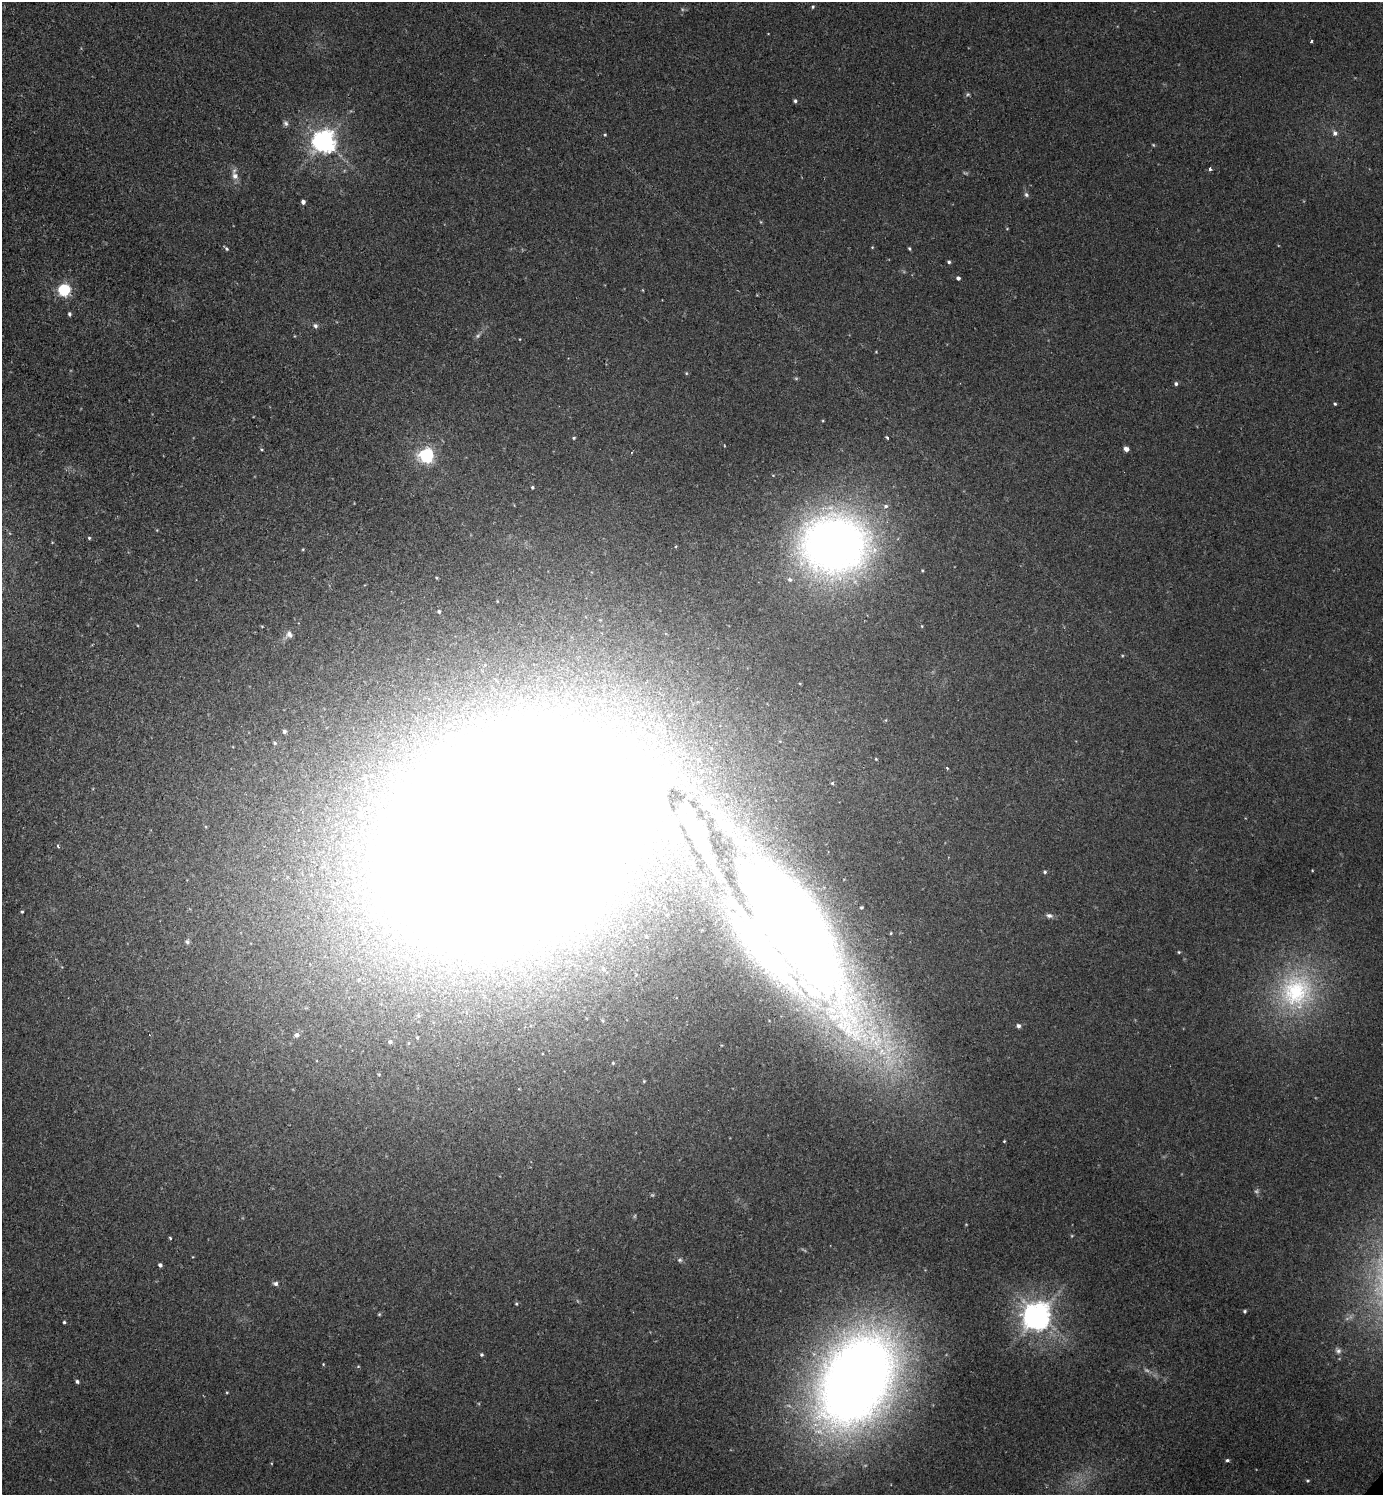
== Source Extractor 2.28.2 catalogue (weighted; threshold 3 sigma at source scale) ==
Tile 11 of 4 x 4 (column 3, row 3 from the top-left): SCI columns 3089-4469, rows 1533-3025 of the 6045 x 6042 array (HDU 1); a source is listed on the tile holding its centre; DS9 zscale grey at full resolution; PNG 1385 x 1497 px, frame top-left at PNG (2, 2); no overlay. Shown black and unused: <1% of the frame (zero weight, under 2 of 3 exposures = <1% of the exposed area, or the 3 px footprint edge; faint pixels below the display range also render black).
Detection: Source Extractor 2.28.2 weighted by HDU 2 'WHT'; one run over the whole footprint, this tile lists its part. Background 0.0433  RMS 0.0074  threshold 0.0333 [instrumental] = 3 sigma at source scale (4.5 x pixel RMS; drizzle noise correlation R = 1.50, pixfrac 1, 0.05/0.05 arcsec/px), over >= 5 px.
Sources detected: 77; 4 too faint to see at this stretch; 2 inside a brighter object's white glare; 1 cosmic-ray / hot-pixel residue — not listed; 2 inside a brighter listed object's ellipse — not listed separately; the other 68 listed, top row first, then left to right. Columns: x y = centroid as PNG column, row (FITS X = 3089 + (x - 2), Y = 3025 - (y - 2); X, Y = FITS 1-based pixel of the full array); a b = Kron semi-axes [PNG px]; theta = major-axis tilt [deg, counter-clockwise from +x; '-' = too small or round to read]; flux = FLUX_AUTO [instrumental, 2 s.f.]
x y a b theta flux
813 7 4 4 - 0.99
1311 41 3 2 - 0.76
968 94 6 4 19 1.1
795 101 5 4 - 1.3
286 123 8 6 -61 2
1335 133 7 7 - 2.5
605 135 4 4 - 0.7
324 141 7 7 - 670
1153 145 4 4 - 0.71
1210 169 3 3 - 3.4
235 176 11 7 -65 4.8
1026 195 8 5 -50 1.6
303 202 4 4 - 3
761 222 5 3 - 0.62
226 248 6 4 -46 1.2
909 249 4 3 - 0.89
949 262 4 4 - 1.3
958 278 5 4 - 1.8
64 290 6 5 - 120
69 314 5 4 - 1.3
315 326 6 6 - 1.9
477 336 7 5 37 1.6
796 378 6 4 0 0.9
1176 384 5 4 - 1.6
1335 404 4 3 - 0.93
887 437 4 3 - 1.1
574 438 4 3 - 0.76
1126 449 4 4 - 4.8
426 455 6 6 - 220
532 487 4 4 - 0.96
89 538 4 4 - 0.91
835 544 72 62 2 440
439 611 5 5 - 1.2
289 634 10 7 -49 3.1
284 731 4 4 - 1.5
275 743 5 4 - 1
876 759 4 3 - 0.62
832 783 5 4 - 0.88
510 835 136 89 28 8700
58 846 4 3 - 2.1
1045 872 5 4 - 1
22 912 4 3 - 0.9
1049 916 9 6 -17 2.3
787 923 158 58 -56 1800
187 942 5 5 - 2
1179 952 4 4 - 0.73
603 969 5 4 - 1.3
1296 991 50 46 69 100
1018 1026 5 4 - 2.3
297 1035 7 6 - 2.4
390 1042 4 4 - 2
613 1063 4 3 - 0.7
170 1238 4 3 - 0.69
680 1260 6 5 - 1.4
160 1265 4 4 - 1.9
275 1283 6 5 - 2
516 1304 4 4 - 0.84
1245 1311 4 3 - 1.1
379 1314 4 4 - 0.77
1038 1314 9 7 -15 680
64 1322 3 3 - 1.1
1338 1351 7 6 - 1.9
482 1355 4 4 - 1.2
323 1364 4 3 - 0.61
857 1380 87 57 62 1000
77 1381 4 4 - 1.7
1227 1460 5 4 - 1.3
1307 1481 5 4 - 1
Overlapping masked pixels (flux is a lower limit): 1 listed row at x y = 787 923
Isophote crosses this tile's border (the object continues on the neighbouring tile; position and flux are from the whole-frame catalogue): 1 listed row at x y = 857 1380